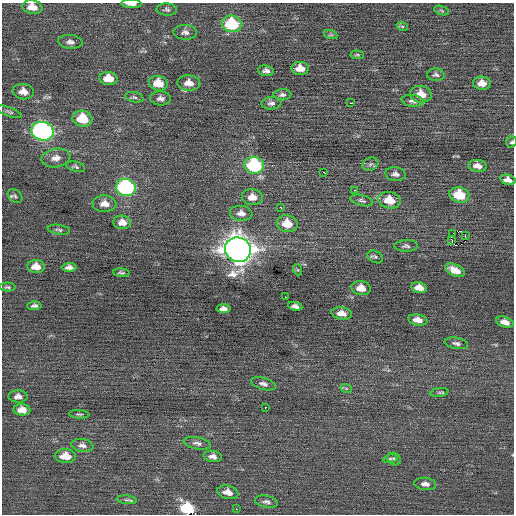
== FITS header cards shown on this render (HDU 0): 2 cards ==
NAXIS1  =                  512 / Axis length
NAXIS2  =                  512 / Axis length

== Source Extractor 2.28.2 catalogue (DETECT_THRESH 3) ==
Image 512 x 512 px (HDU 0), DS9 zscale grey, 1 PNG px = 1 image px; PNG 516 x 516 px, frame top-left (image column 1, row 512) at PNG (2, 3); each listed source drawn as its Kron ellipse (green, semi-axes under 4 px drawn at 4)
Background 0.0374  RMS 0.75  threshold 2.25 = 3 sigma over >= 5 px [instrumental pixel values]
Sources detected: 93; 3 with non-positive FLUX_AUTO (blend fragments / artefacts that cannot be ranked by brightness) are neither listed nor drawn; the other 90 listed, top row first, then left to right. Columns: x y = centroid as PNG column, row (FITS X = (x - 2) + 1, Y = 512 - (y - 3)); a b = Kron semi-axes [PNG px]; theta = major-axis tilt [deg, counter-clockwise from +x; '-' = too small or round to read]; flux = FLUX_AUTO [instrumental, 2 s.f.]
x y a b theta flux
131 4 10 3 -1 310
32 7 10 7 -11 520
167 9 10 6 -2 130
442 11 8 3 -19 72
232 24 10 8 -6 3000
402 26 6 3 -18 76
185 32 12 7 -4 220
331 35 7 4 -18 76
70 42 12 7 -5 230
357 55 7 3 -6 64
300 68 8 6 -4 560
266 71 8 5 -6 180
436 75 9 6 -3 140
108 78 9 6 -5 760
158 83 9 7 -9 810
189 83 11 7 -2 440
482 83 9 6 -4 470
23 92 11 7 -10 410
421 94 11 8 -10 750
282 95 9 5 1 140
134 97 9 5 -13 110
161 98 10 7 -2 240
413 101 11 6 -7 200
271 103 10 6 3 170
350 103 4 2 - 380
9 112 13 4 -21 130
82 119 10 8 -9 1300
42 131 11 9 -13 14000
512 142 6 5 - 92
56 158 14 9 9 370
370 164 8 6 21 150
254 165 10 8 -12 4700
477 166 9 6 -9 330
76 167 9 5 -13 120
323 172 4 2 - 190
395 174 10 7 -7 190
508 180 8 5 -14 290
126 187 10 8 -12 8500
354 190 3 2 - 570
459 195 10 7 -15 1500
15 196 8 6 -39 120
252 197 10 8 -5 520
362 200 11 5 -14 150
389 200 11 8 -12 1100
104 204 12 8 -1 430
280 207 3 3 - 200
241 213 11 7 -7 380
122 222 9 6 -6 440
287 224 10 8 -12 930
59 230 11 5 -9 130
453 233 2 2 - 28
465 235 2 2 - 150
451 240 3 2 - 110
406 246 12 6 1 150
238 250 13 12 - 72000
375 257 8 5 -30 110
36 267 9 6 -5 560
69 267 7 4 2 200
298 270 5 3 - 50
455 270 11 5 -24 520
121 273 8 4 -5 93
8 287 8 4 -2 88
361 288 10 7 -11 530
419 288 8 5 -11 430
285 297 2 2 - 140
34 306 7 4 2 130
295 306 7 4 -10 190
223 309 7 4 -3 240
342 313 10 6 -8 400
418 320 9 5 -11 400
505 322 9 5 -16 360
456 343 12 5 -11 160
263 384 12 6 -16 210
346 388 6 3 -19 69
440 392 9 4 7 97
18 396 9 6 0 230
266 407 3 2 - 290
22 410 8 5 -3 500
79 414 10 3 -5 87
197 443 13 6 -11 210
82 445 11 6 -9 210
65 456 10 7 -2 640
213 456 9 5 -10 230
390 459 7 3 10 85
394 459 7 6 - 120
425 484 11 6 -7 260
228 492 11 6 -13 420
127 500 10 4 -5 120
266 502 11 6 -11 180
236 509 3 2 - 72
At the frame edge (FLAGS 8, measured only in part): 3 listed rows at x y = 131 4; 32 7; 512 142
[3 non-positive-flux detections neither listed nor drawn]